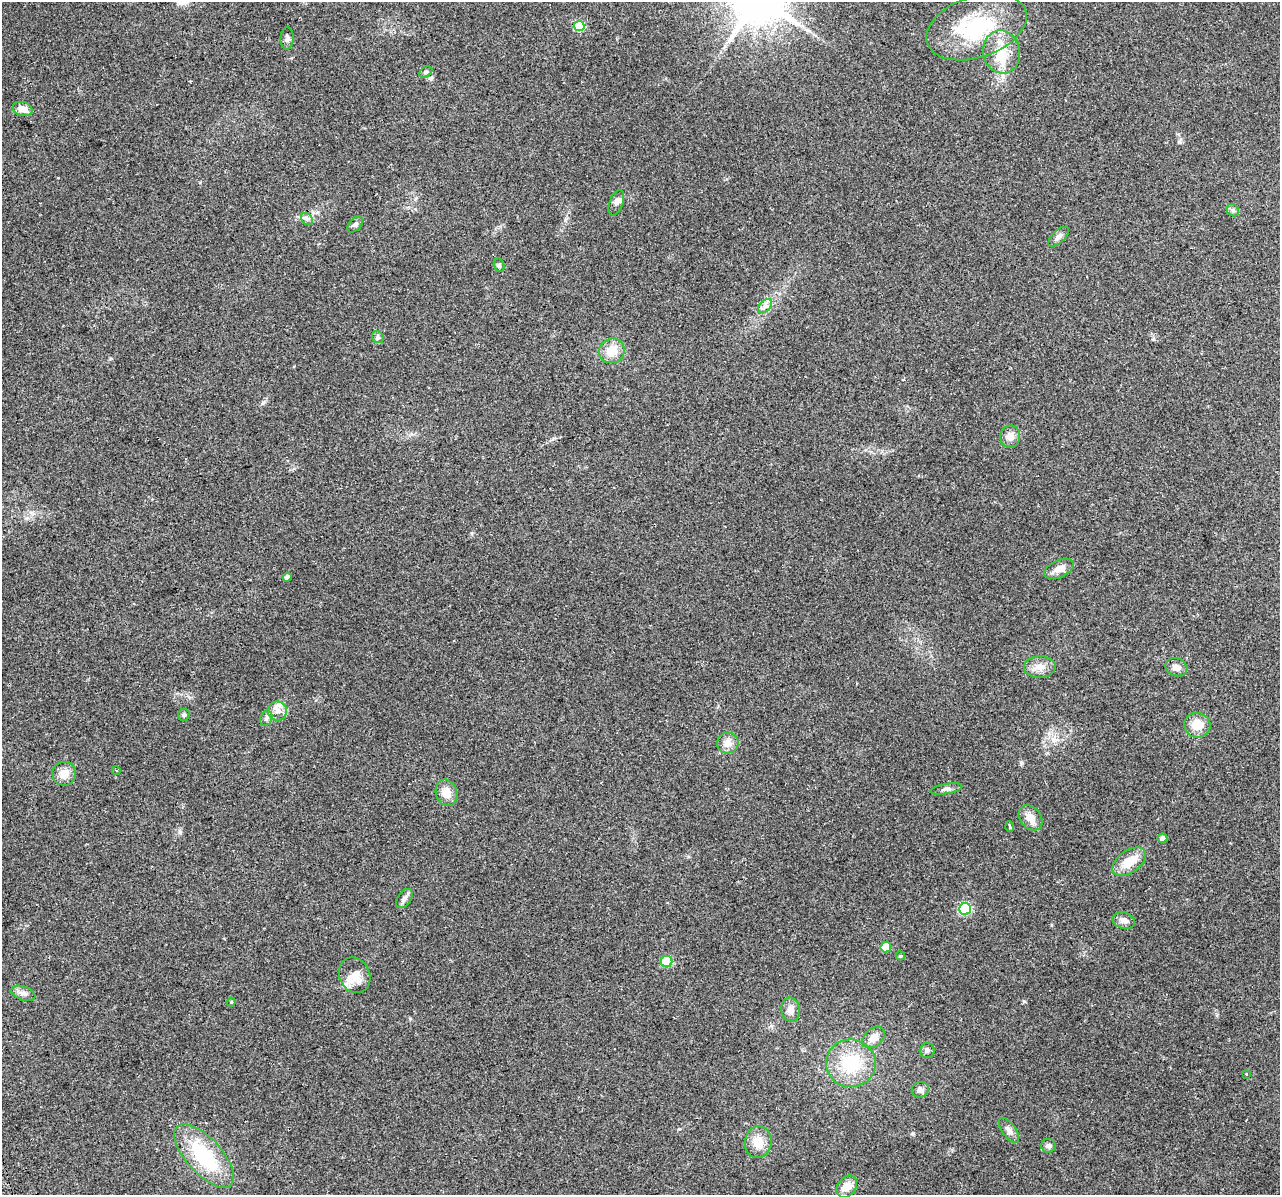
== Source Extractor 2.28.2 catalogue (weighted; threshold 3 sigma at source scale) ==
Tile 7 of 4 x 4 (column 3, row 2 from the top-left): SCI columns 2591-3868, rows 2486-3678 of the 5178 x 4923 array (HDU 1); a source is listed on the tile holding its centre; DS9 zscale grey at full resolution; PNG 1282 x 1197 px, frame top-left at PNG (2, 2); each listed source drawn as its Kron ellipse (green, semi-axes under 4 px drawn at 4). Shown black and unused: <1% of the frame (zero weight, under 2 of 3 exposures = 2% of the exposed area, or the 3 px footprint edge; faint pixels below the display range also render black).
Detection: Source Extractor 2.28.2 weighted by HDU 2 'WHT'; one run over the whole footprint, this tile lists its part. Background 0.129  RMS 0.012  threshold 0.0524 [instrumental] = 3 sigma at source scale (4.5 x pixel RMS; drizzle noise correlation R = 1.50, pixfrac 1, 0.0396/0.0396 arcsec/px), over >= 5 px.
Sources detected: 58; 1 inside a brighter object's white glare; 3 cosmic-ray / hot-pixel residue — neither listed nor drawn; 1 inside a brighter listed object's ellipse — not listed separately; the other 53 listed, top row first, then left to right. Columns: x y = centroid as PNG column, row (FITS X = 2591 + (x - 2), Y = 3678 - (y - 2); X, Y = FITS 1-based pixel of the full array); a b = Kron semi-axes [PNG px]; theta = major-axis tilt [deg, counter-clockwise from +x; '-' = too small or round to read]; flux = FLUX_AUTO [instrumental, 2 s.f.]
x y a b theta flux
579 26 5 5 - 57
976 27 52 30 19 100
287 38 11 6 86 3.6
1002 52 21 18 -80 27
426 72 7 5 27 2.2
23 109 10 7 -14 9.3
616 203 13 6 70 4.3
1233 210 7 5 -45 2.4
307 219 7 5 -47 2.7
355 224 9 6 46 2.8
1059 237 13 6 43 5.1
499 265 7 5 -76 2
765 306 8 5 45 4
378 337 6 5 - 2.2
612 351 13 12 - 18
1010 436 11 10 - 8.3
1059 569 16 8 24 8.5
287 577 4 4 - 4.4
1040 667 16 10 2 11
1176 667 11 9 -20 6
277 711 9 9 - 7.8
184 715 6 5 - 2.1
266 718 8 6 68 3.5
1197 725 13 12 - 16
728 743 11 10 - 8.8
116 770 4 3 - 1
64 774 12 12 - 12
946 789 16 5 10 4
446 793 13 10 -69 13
1030 818 14 10 -50 11
1010 827 5 3 - 1.7
1162 838 5 4 - 4.9
1129 862 19 11 35 20
404 898 11 6 54 4.5
965 909 6 6 - 82
1124 921 11 8 -14 6.2
886 947 5 5 - 20
900 956 5 4 - 1.5
667 962 6 5 - 49
355 975 18 15 -64 16
23 993 12 7 -20 4.8
231 1002 4 4 - 1
791 1010 12 9 -79 7.9
874 1038 13 8 42 9.6
927 1050 7 7 - 2.9
851 1063 25 24 - 55
1246 1074 3 3 - 1.1
920 1090 8 7 - 4.1
1009 1130 14 6 -54 5.8
758 1142 16 13 84 17
1048 1146 7 7 - 3.1
204 1156 40 17 -48 79
847 1187 12 9 51 10
Unlisted compact peaks at least as high as the median listed source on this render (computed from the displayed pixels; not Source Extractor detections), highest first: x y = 913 1133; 1024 1001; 679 1129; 263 402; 1179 142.